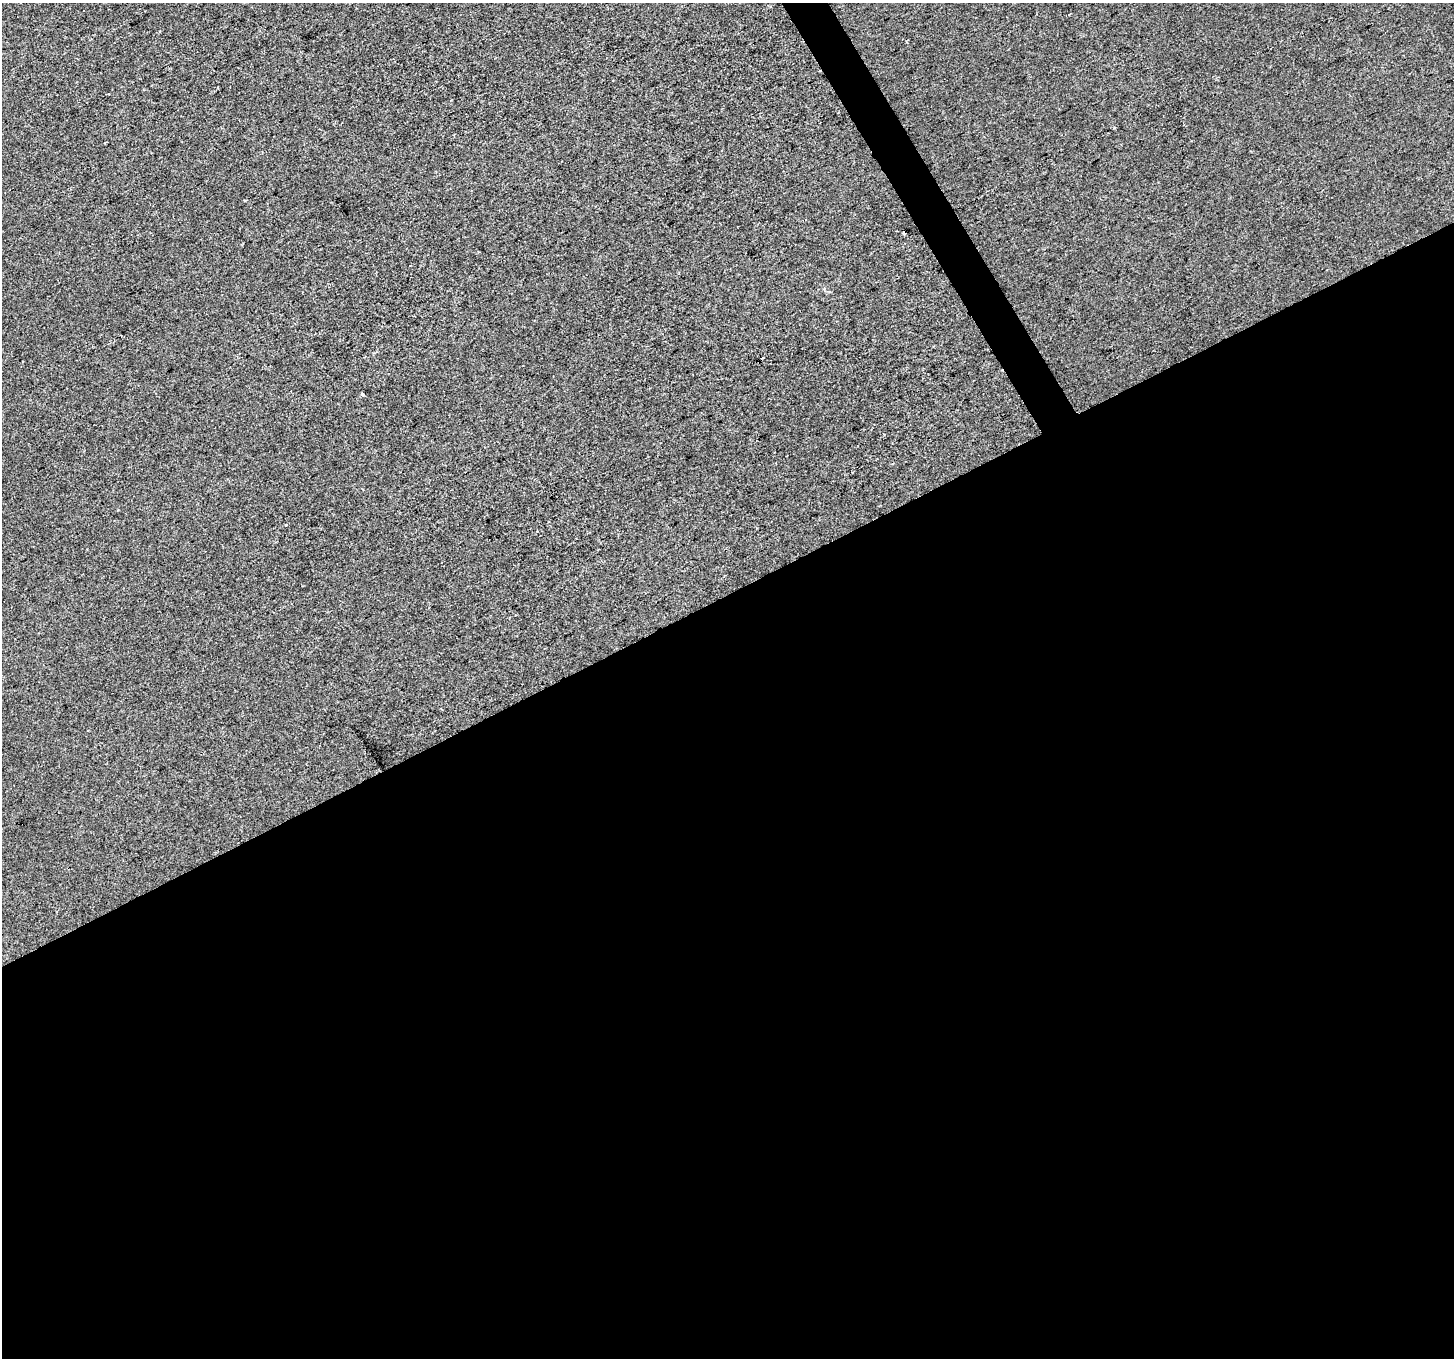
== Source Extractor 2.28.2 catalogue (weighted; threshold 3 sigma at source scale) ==
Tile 15 of 4 x 4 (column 3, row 4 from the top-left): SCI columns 2905-4356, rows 167-1522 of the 5807 x 5697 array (HDU 1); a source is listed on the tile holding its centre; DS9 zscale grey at full resolution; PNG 1456 x 1360 px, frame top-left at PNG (2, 3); no overlay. Shown black and unused: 57% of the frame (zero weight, under 2 of 3 exposures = <1% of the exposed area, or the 3 px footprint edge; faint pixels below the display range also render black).
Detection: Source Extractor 2.28.2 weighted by HDU 2 'WHT'; one run over the whole footprint, this tile lists its part. Background -2.33e-04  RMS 0.0055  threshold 0.0249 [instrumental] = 3 sigma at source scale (4.5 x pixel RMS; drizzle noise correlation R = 1.50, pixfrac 1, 0.0396/0.0396 arcsec/px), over >= 5 px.
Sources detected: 4; all 4 listed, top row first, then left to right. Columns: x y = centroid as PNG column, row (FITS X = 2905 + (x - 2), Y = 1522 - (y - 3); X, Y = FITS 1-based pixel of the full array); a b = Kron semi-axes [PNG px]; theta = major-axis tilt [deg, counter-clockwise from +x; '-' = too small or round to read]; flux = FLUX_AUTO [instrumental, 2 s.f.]
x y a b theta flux
1069 14 2 2 - 0.49
1114 128 3 3 - 0.7
904 233 4 3 - 4.4
363 394 4 3 - 1.2